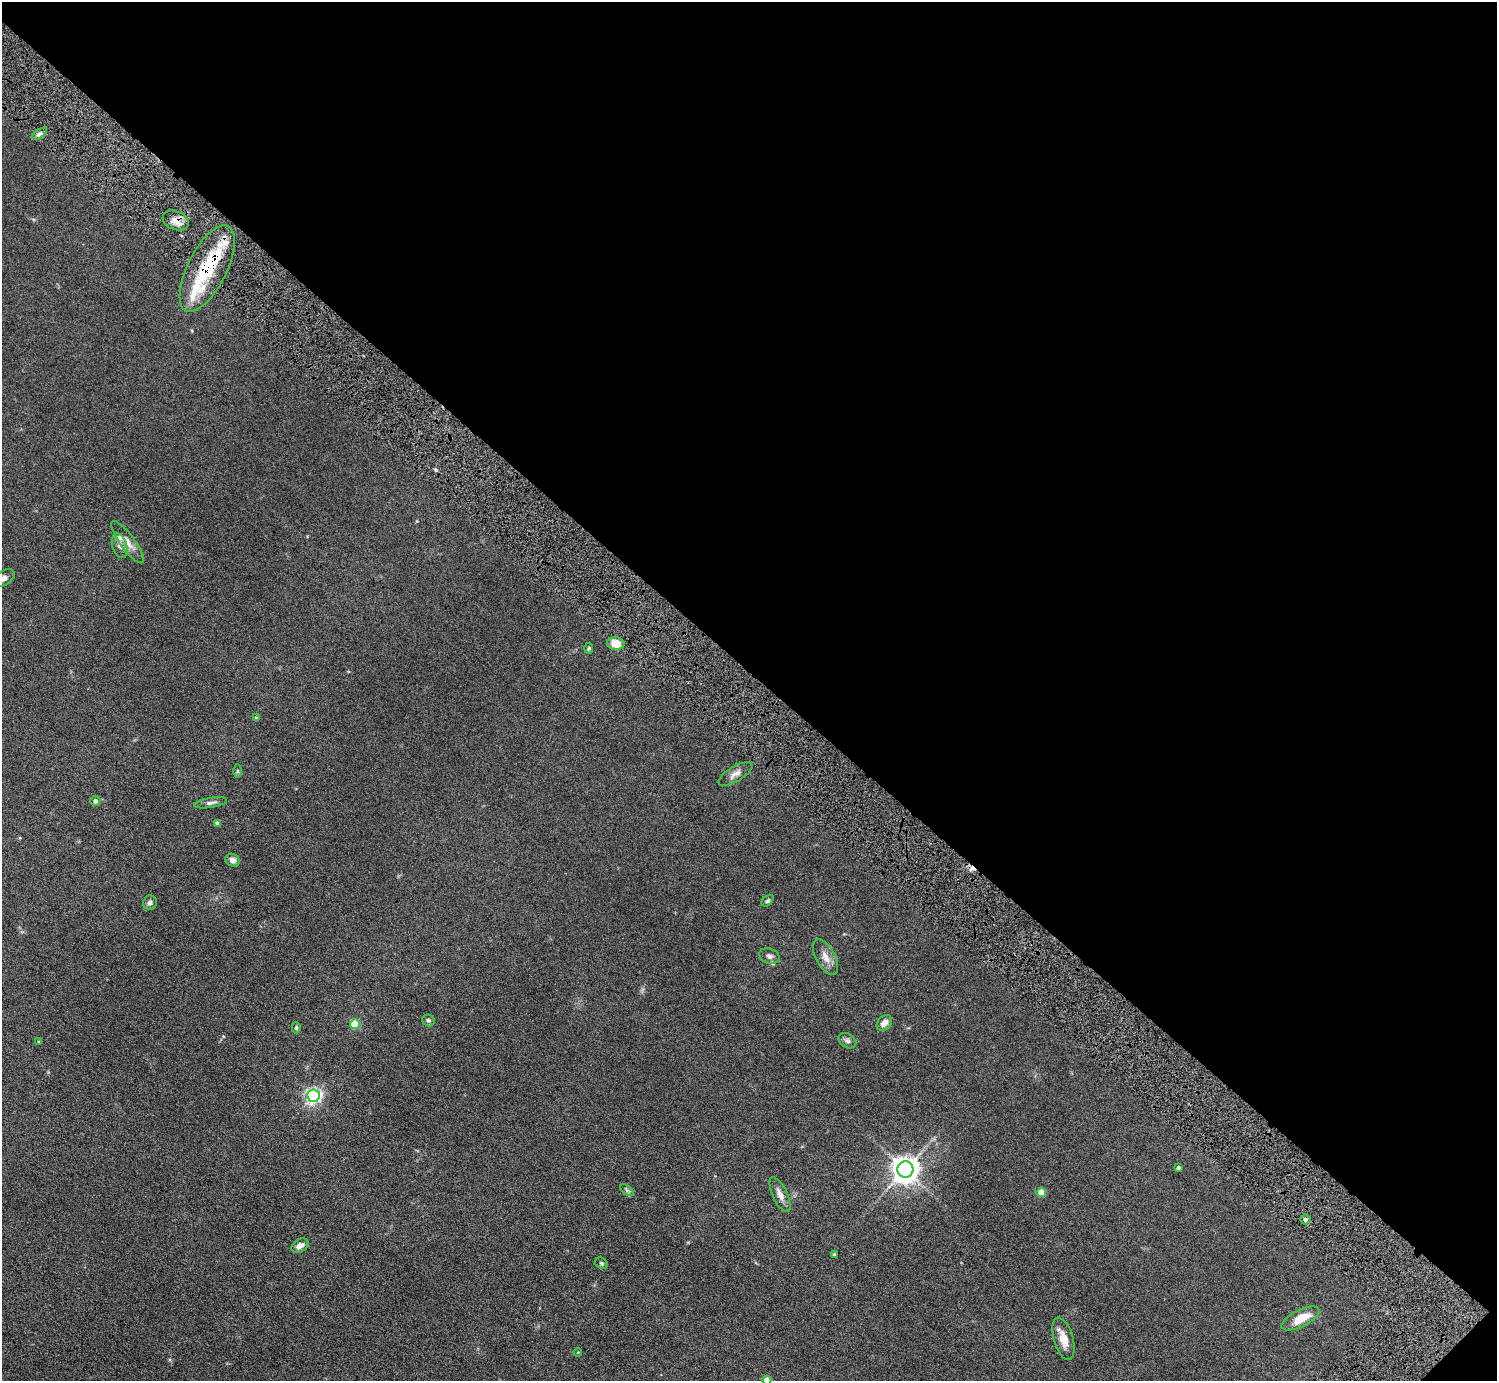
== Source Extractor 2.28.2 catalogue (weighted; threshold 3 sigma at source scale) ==
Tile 8 of 4 x 4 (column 4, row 2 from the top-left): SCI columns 4593-6087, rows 3121-4499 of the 6098 x 6100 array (HDU 1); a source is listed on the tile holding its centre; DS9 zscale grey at full resolution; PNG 1499 x 1383 px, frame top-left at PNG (2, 2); each listed source drawn as its Kron ellipse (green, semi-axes under 4 px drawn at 4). Shown black and unused: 49% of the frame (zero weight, under 6 of 11 exposures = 5% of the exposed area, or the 3 px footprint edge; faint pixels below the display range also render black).
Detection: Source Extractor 2.28.2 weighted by HDU 2 'WHT'; one run over the whole footprint, this tile lists its part. Background 0.103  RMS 0.006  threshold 0.0246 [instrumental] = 3 sigma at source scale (4.09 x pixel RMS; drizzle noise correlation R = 1.36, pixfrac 0.8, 0.05/0.05 arcsec/px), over >= 5 px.
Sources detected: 44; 1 cosmic-ray / hot-pixel residue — neither listed nor drawn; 4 inside a brighter listed object's ellipse — not listed separately; the other 39 listed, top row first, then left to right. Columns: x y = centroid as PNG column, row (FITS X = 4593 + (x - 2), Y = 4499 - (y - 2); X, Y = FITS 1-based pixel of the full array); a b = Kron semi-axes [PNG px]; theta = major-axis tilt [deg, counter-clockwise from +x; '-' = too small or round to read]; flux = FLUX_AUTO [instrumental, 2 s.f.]
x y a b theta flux
39 134 9 4 36 1.5
176 220 13 9 -20 4.3
207 269 47 19 63 36
128 542 25 7 -54 5
120 546 12 7 -72 2.7
4 578 12 7 34 2.8
616 643 9 6 -4 6.9
589 648 6 4 87 0.68
256 718 4 3 - 0.66
237 771 6 4 -90 0.68
735 774 19 7 31 3.5
95 801 5 5 - 1.7
211 803 16 5 9 2.1
217 823 4 4 - 1.6
233 860 7 6 - 2.7
767 901 7 5 40 0.89
150 903 7 6 - 1.7
769 956 10 7 -21 2.2
825 957 20 9 -62 4.6
428 1020 6 5 - 1.1
884 1023 9 6 48 3.6
355 1024 5 5 - 20
296 1028 6 4 -90 0.75
847 1041 9 7 -33 1.6
39 1042 4 4 - 0.64
313 1096 6 6 - 150
1178 1168 4 4 - 1.2
905 1170 8 8 - 610
627 1190 8 4 -37 0.98
1041 1192 5 4 - 8.8
780 1195 19 7 -65 3.6
1305 1219 5 5 - 1.4
300 1246 9 6 30 3.1
834 1254 3 3 - 0.55
601 1263 7 5 -34 0.82
1300 1318 21 8 26 9.4
1063 1339 22 9 -74 6.4
578 1352 4 3 - 0.37
767 1380 4 4 - 5.8
Overlapping masked pixels (flux is a lower limit): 2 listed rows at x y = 176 220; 207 269
Isophote crosses this tile's border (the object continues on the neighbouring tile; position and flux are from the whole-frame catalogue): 2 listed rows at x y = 4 578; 767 1380